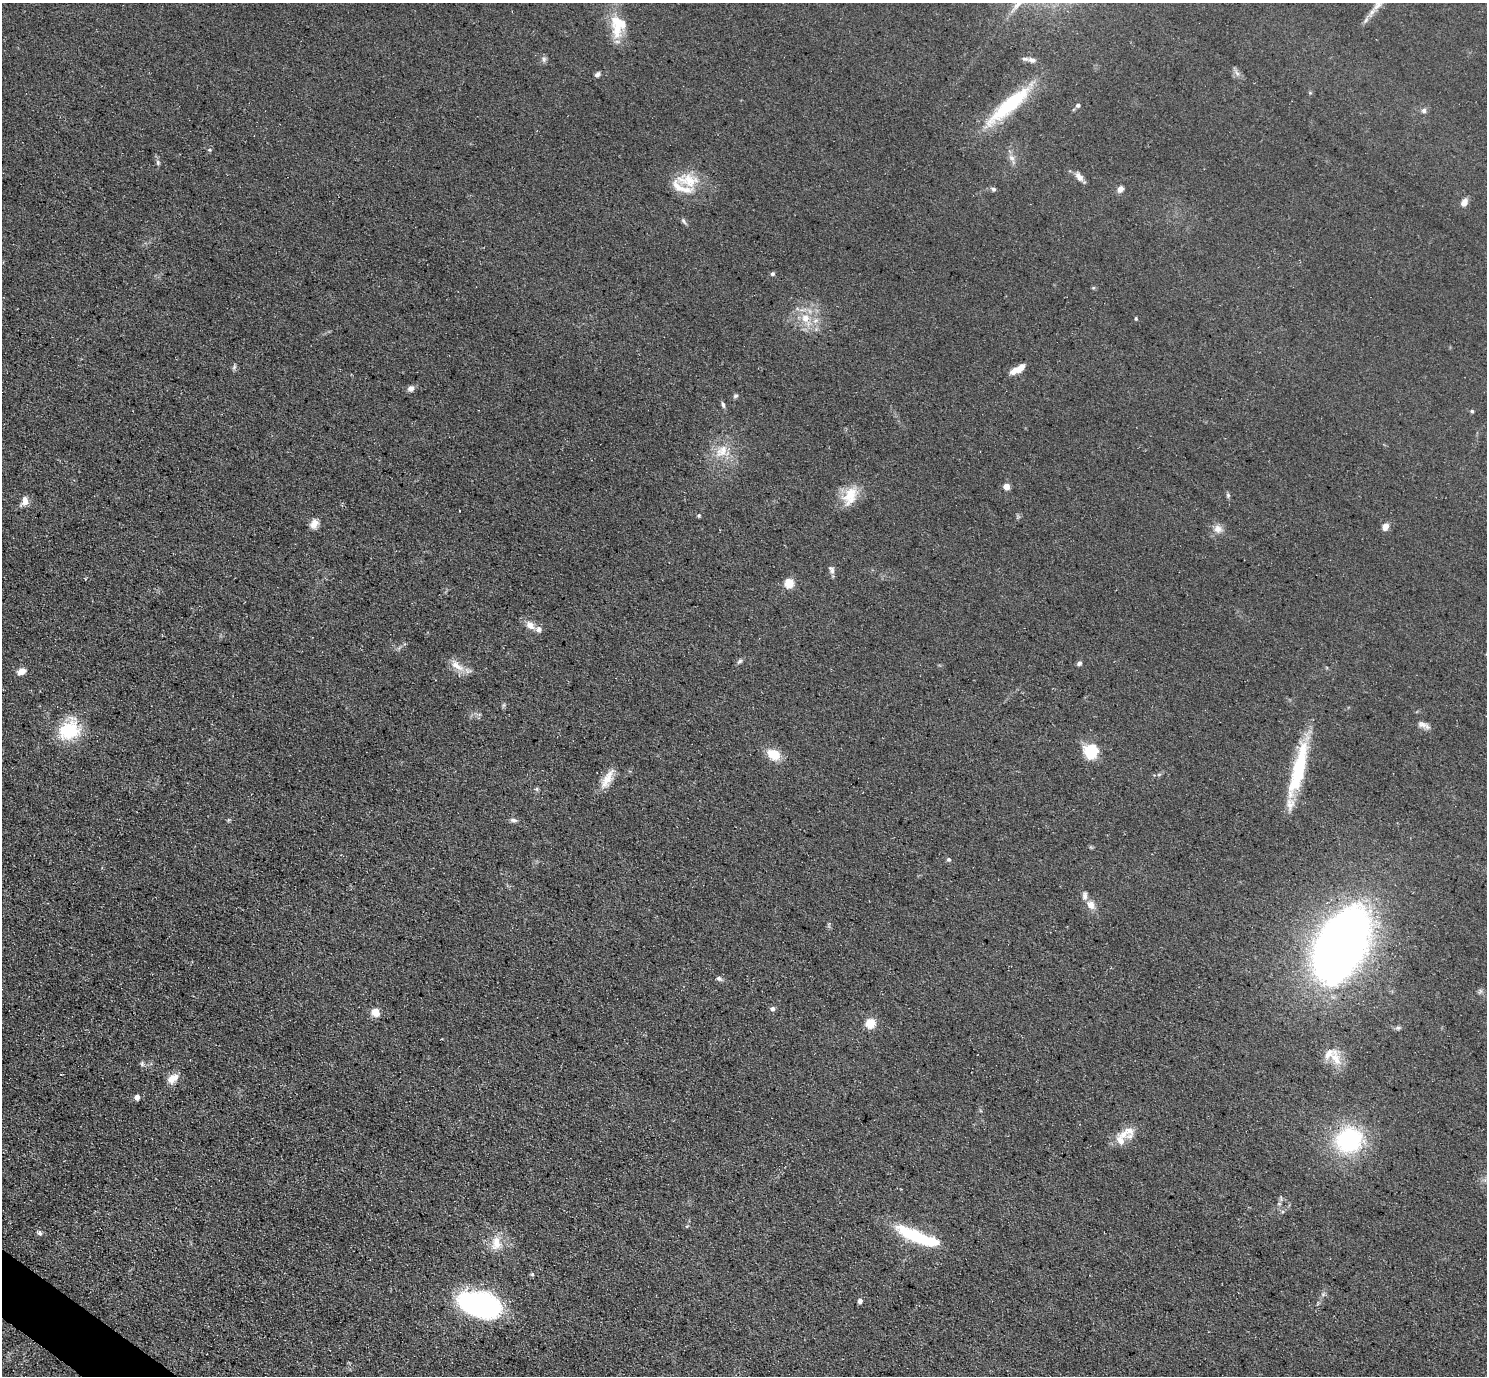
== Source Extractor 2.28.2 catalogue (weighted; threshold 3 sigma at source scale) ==
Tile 7 of 4 x 4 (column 3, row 2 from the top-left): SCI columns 2971-4455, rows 2902-4275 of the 5939 x 5943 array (HDU 1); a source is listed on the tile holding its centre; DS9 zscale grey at full resolution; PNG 1489 x 1378 px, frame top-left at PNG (2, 3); no overlay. Shown black and unused: <1% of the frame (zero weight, under 3 of 5 exposures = <1% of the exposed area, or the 3 px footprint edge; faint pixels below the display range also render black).
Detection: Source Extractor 2.28.2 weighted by HDU 2 'WHT'; one run over the whole footprint, this tile lists its part. Background 0.0727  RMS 0.0089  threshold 0.0403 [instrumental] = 3 sigma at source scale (4.5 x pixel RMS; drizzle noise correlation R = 1.50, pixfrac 1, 0.05/0.05 arcsec/px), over >= 5 px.
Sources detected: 81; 9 inside a brighter listed object's ellipse — not listed separately; the other 72 listed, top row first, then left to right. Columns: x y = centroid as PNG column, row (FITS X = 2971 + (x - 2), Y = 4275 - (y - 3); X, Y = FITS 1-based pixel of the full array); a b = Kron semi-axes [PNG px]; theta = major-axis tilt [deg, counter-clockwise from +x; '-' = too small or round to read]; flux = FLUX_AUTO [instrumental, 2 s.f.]
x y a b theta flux
1378 5 18 8 46 8.1
618 26 30 19 -89 28
544 59 8 6 79 2.4
1032 60 10 7 -11 3.7
1237 73 11 5 -62 3.2
597 74 7 5 34 2.4
1009 105 69 15 41 65
1078 105 5 5 - 2.1
1424 110 6 6 - 2.5
209 150 5 4 - 1.3
1011 158 10 6 -40 3.9
158 162 8 6 -88 2.1
1079 177 13 8 -54 5.2
688 180 35 22 -7 28
993 189 6 5 - 2
1120 189 7 6 - 5.1
1464 202 11 7 57 5.2
684 221 10 4 -60 2
772 274 5 5 - 1.9
1093 288 6 3 18 1
805 318 16 10 -64 15
1136 318 4 3 - 1.3
234 367 7 5 47 1.9
1018 369 16 6 28 11
411 388 8 6 32 4
735 396 7 5 17 1.7
723 405 8 4 -76 2.4
1472 411 5 4 - 1.3
721 451 20 13 51 16
1006 486 4 4 - 15
849 494 31 15 55 21
1228 495 7 4 -46 1.5
25 501 11 7 86 7.2
699 516 5 4 - 1.2
314 524 11 8 64 7.3
1385 527 7 6 - 7
1218 529 12 10 -25 6.7
832 570 10 6 79 3
789 583 5 5 - 53
530 625 13 9 -39 7.8
739 661 9 5 38 2.1
1079 663 6 5 - 2
457 665 23 9 -38 11
21 671 9 7 25 7.3
1424 725 17 6 -23 4.5
69 730 28 23 49 39
1091 751 15 14 - 29
774 754 11 8 -30 22
1298 769 68 14 76 64
607 779 28 10 60 13
536 789 6 5 - 1.4
514 820 9 5 -6 2.6
949 859 5 5 - 1.6
1091 905 13 10 -50 7.3
1341 944 51 28 62 980
719 978 8 5 -28 2.2
773 1009 7 6 - 2.4
375 1012 5 5 - 31
870 1023 5 5 - 49
1398 1028 7 5 6 1.9
1336 1058 26 11 -71 15
142 1064 7 5 -71 1.9
173 1078 16 9 39 9.2
137 1097 4 4 - 6.9
1129 1131 19 13 -81 9.6
1349 1140 22 20 19 110
39 1233 7 6 - 2.5
918 1237 50 11 -21 62
496 1243 20 12 85 14
532 1274 5 4 - 1.4
860 1301 6 5 - 2.5
480 1304 36 20 -14 210
Isophote crosses this tile's border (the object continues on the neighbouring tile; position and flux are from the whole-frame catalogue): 1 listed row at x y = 1378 5